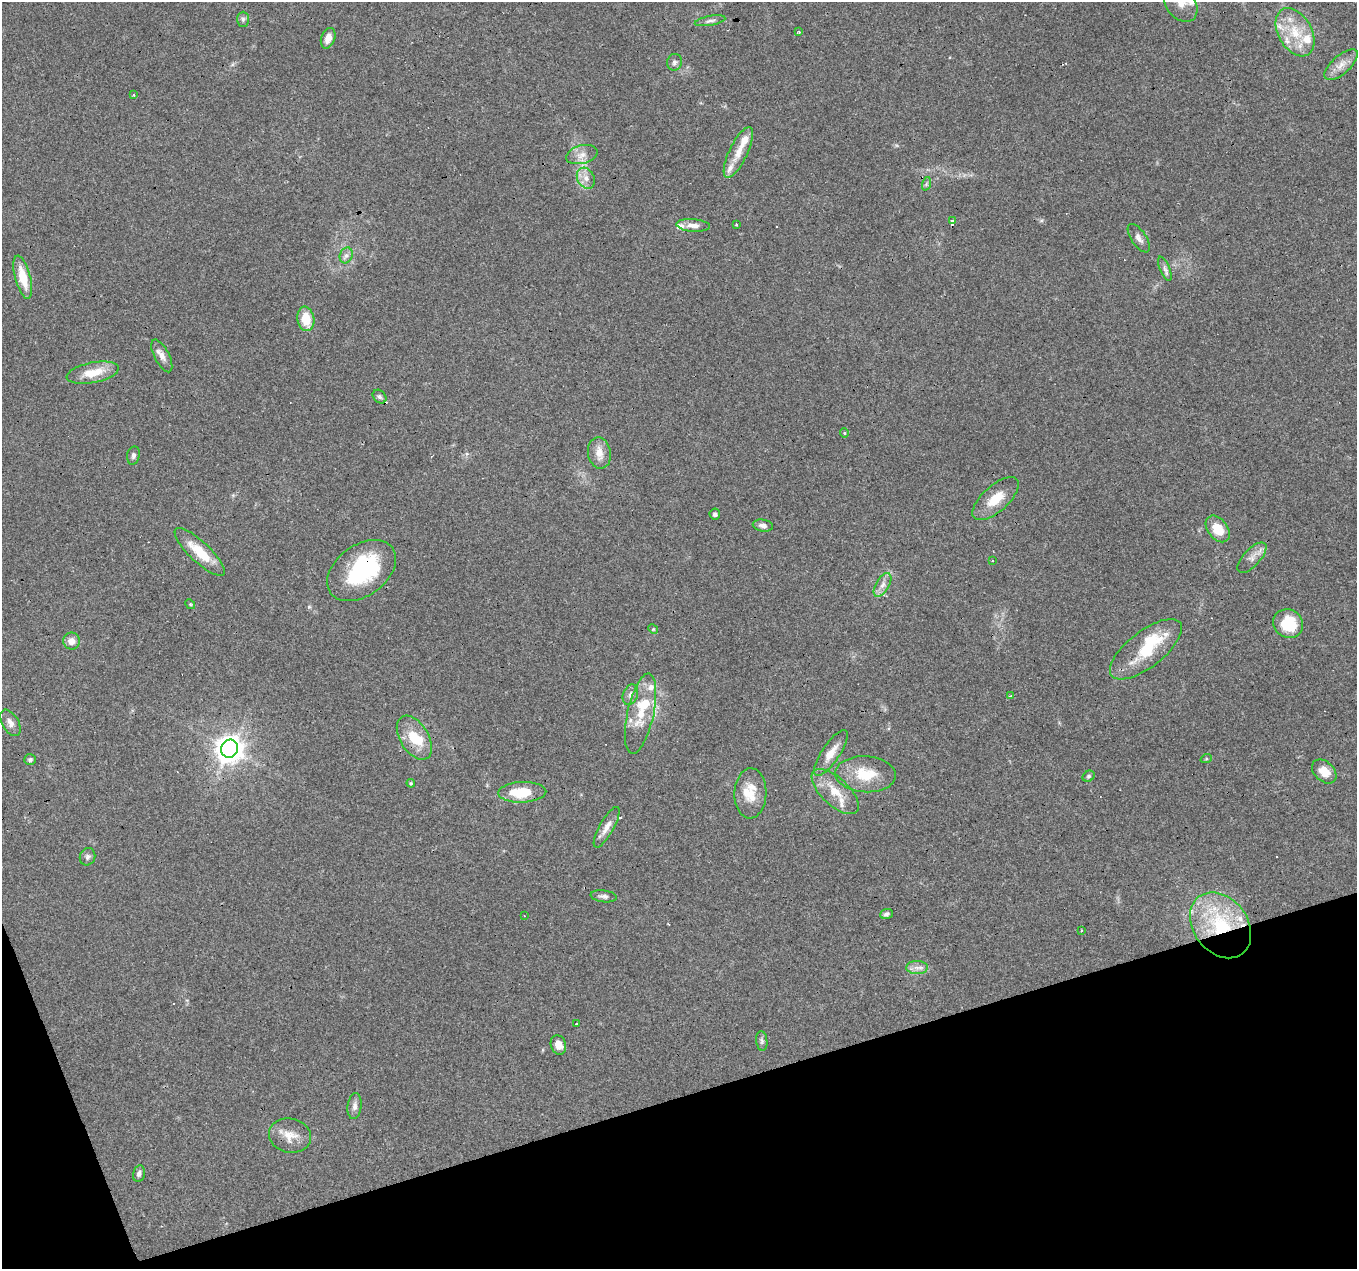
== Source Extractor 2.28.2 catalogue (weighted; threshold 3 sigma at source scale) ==
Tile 14 of 4 x 4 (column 2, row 4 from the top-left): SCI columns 1356-2710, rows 119-1385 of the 5419 x 5248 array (HDU 1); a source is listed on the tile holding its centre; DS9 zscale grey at full resolution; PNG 1359 x 1271 px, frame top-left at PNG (2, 2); each listed source drawn as its Kron ellipse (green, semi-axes under 4 px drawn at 4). Shown black and unused: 15% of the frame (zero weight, under 3 of 4 exposures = <1% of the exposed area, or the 3 px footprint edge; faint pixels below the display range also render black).
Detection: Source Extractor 2.28.2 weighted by HDU 2 'WHT'; one run over the whole footprint, this tile lists its part. Background 0.101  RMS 0.0064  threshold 0.0288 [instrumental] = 3 sigma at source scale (4.5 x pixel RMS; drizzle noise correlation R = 1.50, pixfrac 1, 0.0396/0.0396 arcsec/px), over >= 5 px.
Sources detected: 95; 3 inside a brighter object's white glare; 7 cosmic-ray / hot-pixel residue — neither listed nor drawn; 14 inside a brighter listed object's ellipse — not listed separately; the other 71 listed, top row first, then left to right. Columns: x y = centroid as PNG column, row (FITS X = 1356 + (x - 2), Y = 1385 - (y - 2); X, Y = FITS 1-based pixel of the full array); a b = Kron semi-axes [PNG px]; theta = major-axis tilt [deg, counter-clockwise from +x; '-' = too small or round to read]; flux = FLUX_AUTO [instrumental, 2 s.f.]
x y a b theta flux
1181 4 20 14 -51 8.7
243 19 7 6 - 1.6
710 21 15 4 10 2.3
799 32 4 3 - 0.76
1295 32 26 16 -60 20
328 38 11 7 70 5.8
674 62 8 7 - 2.2
1341 65 21 9 41 6.4
133 95 3 3 - 1.3
738 152 28 9 64 9.4
582 155 16 9 15 5.4
586 178 11 8 -61 4.7
926 184 7 4 72 1.3
952 221 4 2 - 4
693 225 17 6 -4 4.2
737 225 3 3 - 2.4
1139 238 16 7 -56 3.4
346 255 8 6 68 2.5
1165 269 13 5 -67 2.4
23 277 22 7 -75 14
306 319 12 8 -80 14
162 356 18 7 -63 4.3
93 373 26 10 11 14
379 397 8 6 -44 1.6
844 433 4 4 - 0.67
599 453 15 11 -80 6.7
133 455 9 6 80 2
996 499 29 13 42 14
715 514 5 5 - 1.5
763 526 10 6 -8 2.6
1218 529 15 10 -52 13
200 552 33 10 -43 17
1252 558 19 8 47 4.9
992 561 3 3 - 0.56
361 570 38 25 36 63
883 585 13 6 59 4
190 604 5 4 - 0.79
1288 624 15 14 - 24
653 629 5 4 - 0.71
72 641 8 8 - 4.6
1146 649 43 18 38 29
630 695 10 7 71 2.8
1011 696 4 3 - 1.2
641 714 41 13 78 20
10 723 15 8 -60 3.9
414 738 24 14 -58 17
229 749 9 8 - 740
831 753 27 9 56 8.5
1206 759 6 4 19 0.77
30 760 6 5 - 1.3
1324 771 14 9 -43 8.6
865 774 30 18 -3 20
1089 776 6 5 - 1.2
411 783 4 4 - 0.72
522 792 24 10 2 21
835 792 29 13 -43 14
750 793 25 16 88 13
607 827 23 7 60 5.6
87 857 9 7 64 2.2
604 896 13 6 -7 2.4
886 914 6 5 - 1.7
524 916 3 2 - 0.44
1221 925 36 27 -52 53
1081 930 3 2 - 1.4
917 968 11 6 -1 3.4
576 1024 2 2 - 0.66
762 1041 10 5 -85 1.5
558 1045 10 7 -72 4.8
355 1106 13 7 83 3
290 1136 21 17 -11 9.1
139 1174 8 5 78 2
Overlapping masked pixels (flux is a lower limit): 3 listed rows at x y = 361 570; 1221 925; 290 1136
Isophote crosses this tile's border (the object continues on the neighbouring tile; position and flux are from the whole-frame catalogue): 1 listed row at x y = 1181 4